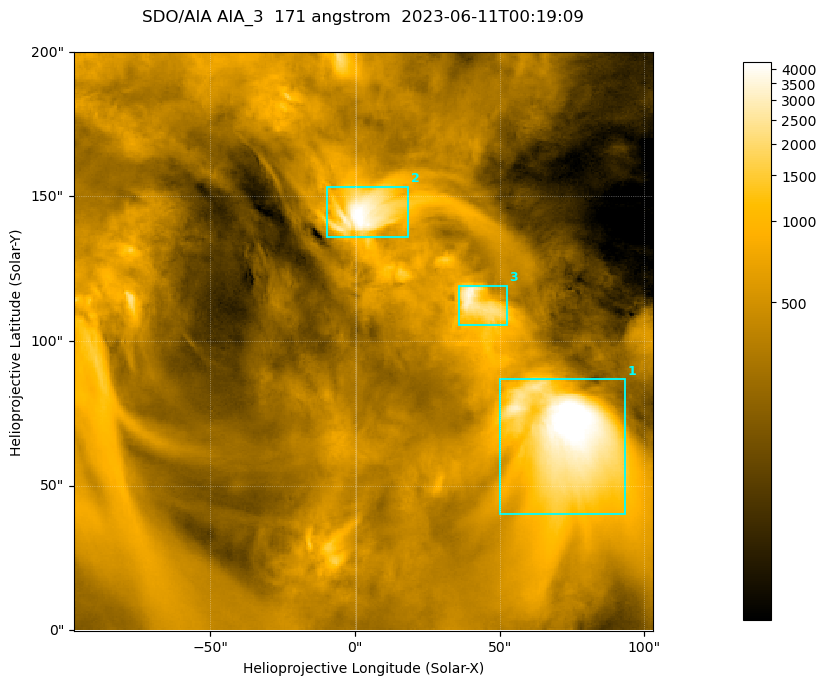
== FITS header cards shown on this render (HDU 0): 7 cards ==
TELESCOP= 'SDO/AIA '
INSTRUME= 'AIA_3   '
WAVELNTH=                  171
WAVEUNIT= 'angstrom'
DATE-OBS= '2023-06-11T00:19:09.351'
CTYPE1  = 'HPLN-TAN'
CTYPE2  = 'HPLT-TAN'

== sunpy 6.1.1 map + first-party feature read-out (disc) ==
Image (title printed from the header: SDO/AIA AIA_3  171 angstrom  2023-06-11T00:19:09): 334 x 334 px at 0.599 arcsec/px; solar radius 945 arcsec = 1577 px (partial field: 1.4% of the solar disc is inside the frame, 100% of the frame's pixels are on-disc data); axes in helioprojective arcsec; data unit not stated in the header (colour bar unlabelled)
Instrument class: DISC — disc imager (sunpy class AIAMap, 171 A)
Bright regions (active regions / flare kernels): reference = the on-disc median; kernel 3 px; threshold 5 sigma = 1077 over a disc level ~357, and >= 1.15x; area >= 111 px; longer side >= 4 px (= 2.4 arcsec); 3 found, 3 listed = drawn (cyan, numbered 1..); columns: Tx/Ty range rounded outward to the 2 arcsec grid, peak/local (2 s.f.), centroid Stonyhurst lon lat
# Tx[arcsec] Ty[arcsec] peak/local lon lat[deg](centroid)
1 50..94 40..88 15 +4 +4
2 -10..20 136..154 13 +0 +9
3 36..54 104..120 10 +3 +7